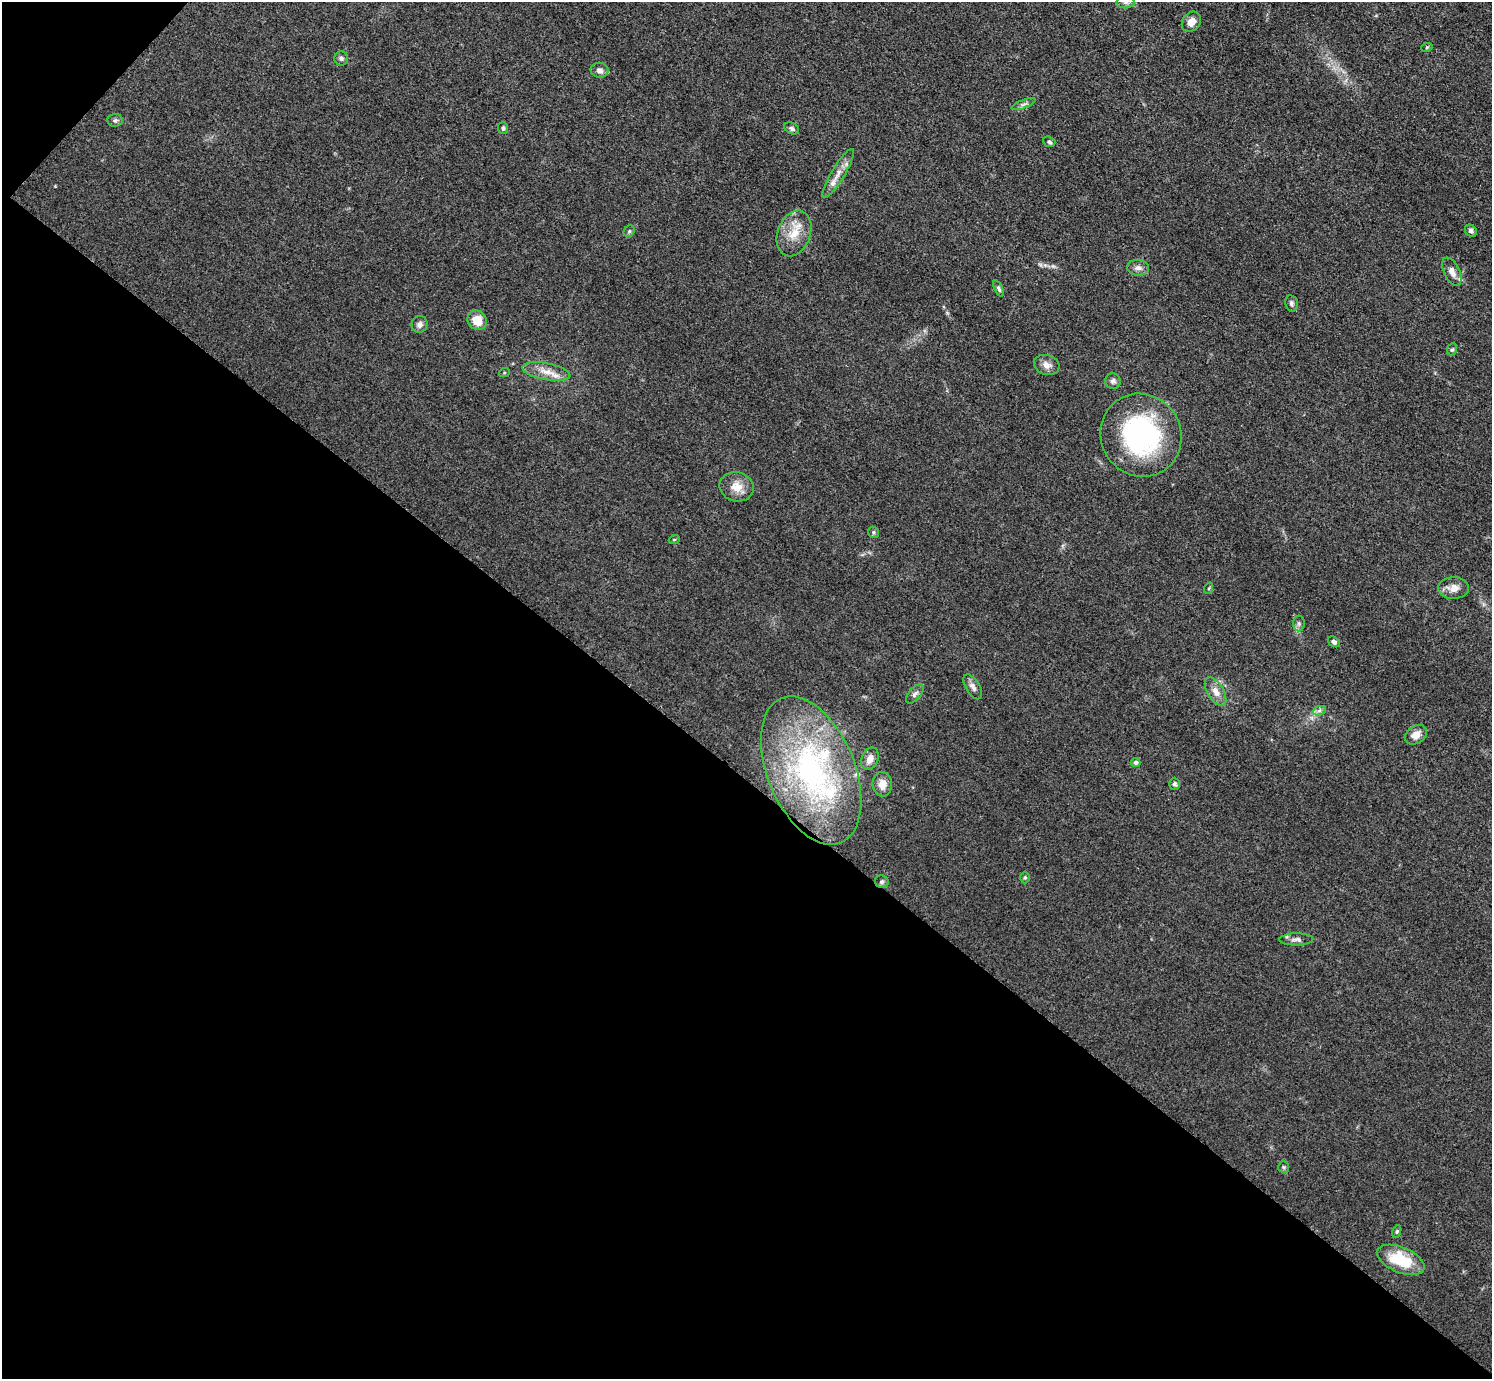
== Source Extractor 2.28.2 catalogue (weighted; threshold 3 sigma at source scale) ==
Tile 9 of 4 x 4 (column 1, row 3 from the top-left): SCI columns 12-1501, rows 1542-2918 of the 5978 x 5981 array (HDU 1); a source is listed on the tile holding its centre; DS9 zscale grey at full resolution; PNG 1494 x 1381 px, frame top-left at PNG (2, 2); each listed source drawn as its Kron ellipse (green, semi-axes under 4 px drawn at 4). Shown black and unused: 44% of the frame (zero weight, under 3 of 5 exposures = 1% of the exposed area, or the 3 px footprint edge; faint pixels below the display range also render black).
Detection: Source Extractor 2.28.2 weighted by HDU 2 'WHT'; one run over the whole footprint, this tile lists its part. Background 0.0533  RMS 0.0058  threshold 0.026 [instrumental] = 3 sigma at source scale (4.5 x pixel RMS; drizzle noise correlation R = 1.50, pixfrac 1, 0.05/0.05 arcsec/px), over >= 5 px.
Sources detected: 51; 2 inside a brighter listed object's ellipse — not listed separately; the other 49 listed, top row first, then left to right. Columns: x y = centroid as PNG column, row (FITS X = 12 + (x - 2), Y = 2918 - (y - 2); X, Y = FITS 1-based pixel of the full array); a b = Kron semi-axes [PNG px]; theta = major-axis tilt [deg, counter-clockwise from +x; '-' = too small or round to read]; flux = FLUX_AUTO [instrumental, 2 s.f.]
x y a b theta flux
1126 2 9 6 5 2.1
1191 22 11 9 52 4.8
1427 47 6 3 18 0.63
341 58 7 7 - 1.4
600 70 9 7 -11 2.7
1024 104 13 4 20 1.6
115 120 7 6 - 1.5
503 128 6 5 - 1
792 128 8 5 -27 1.4
1049 142 6 5 - 1.3
838 173 28 6 59 6.1
629 231 6 5 - 0.95
1471 231 6 5 - 1.5
794 233 23 16 69 12
1138 268 11 8 -4 2.7
1452 272 15 8 -63 4.4
999 289 9 4 -64 1.2
1292 303 8 6 -79 1.6
477 320 10 9 - 8.7
419 324 8 7 - 2.2
1452 349 6 5 - 0.93
1047 365 13 9 -16 3.9
546 372 24 8 -11 7.3
504 373 5 3 - 0.58
1113 381 8 7 - 1.8
1141 435 42 40 -59 95
736 487 17 14 -13 7.7
873 532 6 5 - 1.1
674 540 5 3 - 0.49
1209 588 6 3 71 0.64
1454 588 15 11 2 5.5
1299 623 8 6 -89 1.5
1334 642 7 4 -33 1.4
973 687 14 7 -59 2.6
1216 691 16 8 -60 4.7
915 694 11 6 49 1.9
1319 711 7 4 19 1.5
1416 735 12 8 35 5.1
870 759 12 8 66 4.6
1135 763 5 4 - 1.4
811 770 78 43 -67 120
882 784 12 9 -87 4.9
1174 784 6 5 - 1.3
1025 878 6 5 - 0.85
882 882 7 6 - 1.5
1296 939 17 6 1 2.6
1284 1167 6 5 - 0.97
1397 1232 7 4 70 0.81
1401 1260 25 12 -22 23
Isophote crosses this tile's border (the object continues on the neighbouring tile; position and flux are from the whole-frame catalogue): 1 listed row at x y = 1126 2